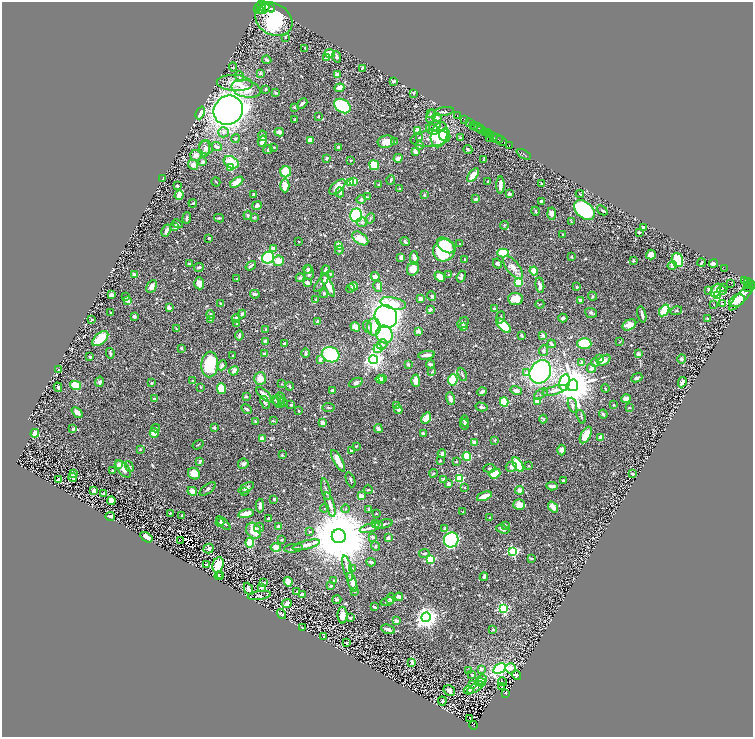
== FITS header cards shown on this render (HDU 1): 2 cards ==
NAXIS1  =                 1501
NAXIS2  =                 1470

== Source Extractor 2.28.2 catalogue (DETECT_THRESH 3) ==
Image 1501 x 1470 px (HDU 1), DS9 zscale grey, zoomed out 1/2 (1 PNG px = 2 x 2 image px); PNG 755 x 739 px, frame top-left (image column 1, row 1470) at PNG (2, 2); each listed source drawn as its Kron ellipse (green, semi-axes under 4 px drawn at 4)
Background 0.653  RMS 0.014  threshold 0.0426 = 3 sigma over >= 5 px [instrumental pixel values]
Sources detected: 781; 38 cannot appear on this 1/2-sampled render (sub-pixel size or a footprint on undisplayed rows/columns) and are neither listed nor drawn; of the other 743, the 500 brightest by FLUX_AUTO listed and drawn (243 fainter detections omitted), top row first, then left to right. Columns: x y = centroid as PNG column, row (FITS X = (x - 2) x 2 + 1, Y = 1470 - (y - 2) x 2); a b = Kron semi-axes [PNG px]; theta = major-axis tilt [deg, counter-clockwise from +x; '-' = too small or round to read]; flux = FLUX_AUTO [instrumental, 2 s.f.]
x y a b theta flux
262 5 5 3 - 1500
268 7 8 4 -29 1900
260 8 6 5 - 1300
264 9 6 2 43 830
274 19 20 15 -31 610
285 37 3 3 - 2.8
305 48 2 2 - 3
330 53 5 3 - 51
336 57 6 4 -70 6.1
327 58 3 3 - 18
267 60 4 3 - 5.9
233 67 4 3 - 2.2
362 68 3 2 - 4.8
260 73 3 3 - 5.5
337 75 3 3 - 20
240 76 5 3 - 5.5
393 81 3 2 - 6.4
235 83 18 8 -4 47
339 88 5 4 - 22
246 89 15 8 -14 48
266 89 3 3 - 3.1
276 93 4 3 - 3.7
413 93 4 2 - 2.6
302 103 6 3 41 6.9
342 106 9 6 -35 220
294 107 2 2 - 3.7
228 110 15 14 - 1900
444 111 10 3 11 6.7
200 113 6 4 68 23
431 113 4 2 - 2.4
457 115 2 1 - 51
318 116 3 2 - 2.6
431 116 7 4 66 5.2
437 117 5 3 - 14
295 120 3 2 - 5
465 120 3 1 - 30
469 123 3 2 - 25
473 125 2 1 - 78
435 126 6 5 - 22
475 126 2 1 - 65
478 128 4 2 - 210
432 129 6 5 - 16
418 130 4 3 - 16
482 130 4 2 - 350
223 132 5 5 - 8.2
279 132 5 3 - 19
486 132 2 2 - 220
488 133 2 1 - 100
444 134 6 5 - 36
439 135 13 8 76 140
489 135 3 2 - 230
263 136 5 3 - 5.2
493 136 2 2 - 140
490 137 2 1 - 61
420 138 3 3 - 2.9
430 138 20 8 5 31
461 138 3 3 - 8.4
497 138 6 2 -25 240
235 139 4 3 - 3.8
310 140 4 4 - 31
262 141 5 3 - 22
502 141 6 2 -35 120
386 142 8 6 9 34
394 142 4 3 - 2.7
419 146 4 3 - 3.3
509 146 3 2 - 48
206 147 7 6 - 10
217 147 5 3 - 9.1
274 147 2 2 - 2.3
339 147 4 3 - 3.5
205 149 8 5 87 9.4
468 149 4 3 - 3.4
268 150 4 3 - 3.9
415 151 4 3 - 13
524 154 8 3 -29 4.6
196 155 5 5 - 16
326 158 2 2 - 7.1
398 158 4 3 - 17
350 160 3 3 - 2.4
483 160 2 2 - 2.6
203 162 3 3 - 9.2
231 162 8 5 -32 55
193 165 5 5 - 15
374 165 5 4 - 78
231 167 3 3 - 41
286 172 6 5 - 87
473 175 8 4 51 33
163 178 2 1 - 2.2
391 180 5 2 - 3
216 182 5 2 - 2.3
237 182 7 3 34 46
353 182 3 3 - 28
488 182 2 2 - 6.6
350 183 4 4 - 46
379 184 3 3 - 2.3
541 184 2 2 - 2.8
500 185 8 3 90 25
177 186 3 3 - 3.8
285 186 6 4 89 29
337 187 10 5 43 29
400 189 2 2 - 5
340 192 5 3 - 4.5
253 194 4 3 - 5.7
509 194 4 3 - 6.8
580 194 4 2 - 2.2
179 195 5 3 - 41
424 195 3 3 - 3.6
367 197 3 3 - 2.3
476 199 3 3 - 8.5
361 200 5 3 - 9.7
541 201 3 3 - 6.3
193 203 4 2 - 2.4
257 206 5 4 - 9.8
584 210 12 8 -42 320
602 210 6 3 -40 4.2
536 211 4 3 - 4.1
551 214 6 4 -87 13
248 215 4 3 - 3.8
356 215 7 6 - 150
254 217 4 3 - 3.2
187 218 5 3 - 4.9
219 218 5 3 - 3.6
370 219 6 3 67 2.9
362 222 5 5 - 5.9
571 222 4 2 - 2.2
178 224 5 3 - 3.8
504 225 4 4 - 3.8
175 227 4 3 - 12
644 227 3 2 - 9
166 231 6 2 65 11
639 232 4 2 - 4
563 234 3 2 - 3.9
209 238 2 2 - 3.3
360 238 9 5 -35 36
299 241 2 2 - 2.4
405 242 5 3 - 4.9
460 244 3 2 - 2.2
339 245 4 3 - 30
446 245 10 6 -34 87
273 248 4 3 - 14
339 250 4 3 - 3
444 250 11 11 - 170
503 253 6 4 1 140
651 255 5 4 - 16
401 257 4 3 - 12
572 257 2 2 - 3.6
268 258 6 5 - 250
414 258 6 3 89 24
465 260 4 2 - 2.5
677 260 7 5 -71 100
278 261 5 5 - 42
633 261 3 2 - 4.6
497 263 5 4 - 6.9
701 263 4 3 - 2.9
189 264 2 2 - 13
714 264 4 3 - 12
251 266 6 2 37 5.5
672 266 5 3 - 9.5
199 267 5 3 - 7.9
513 267 14 6 -52 23
725 268 3 1 - 32
308 269 4 4 - 4.9
413 269 7 6 - 27
326 270 4 3 - 6.3
534 271 4 3 - 57
309 273 7 5 -84 12
330 274 4 3 - 2.5
134 275 3 2 - 18
449 275 2 2 - 5.2
375 276 4 4 - 9.9
440 277 6 4 -38 32
461 277 6 4 70 6.4
300 278 4 3 - 4.3
237 279 2 2 - 5.7
745 280 3 2 - 160
518 282 3 3 - 70
747 282 3 2 - 180
199 283 6 5 - 21
307 283 3 2 - 18
321 283 10 3 54 6.5
730 283 2 1 - 11
751 284 5 2 - 300
328 285 13 3 -63 40
540 285 8 3 -79 19
152 286 7 4 62 15
354 286 4 4 - 14
378 286 6 3 -77 7.9
748 286 3 1 - 160
577 287 3 2 - 3.5
723 287 4 3 - 6.8
351 288 4 2 - 2.3
748 288 4 3 - 320
709 290 4 3 - 9.9
716 290 7 5 66 28
722 290 4 3 - 3.3
255 294 5 3 - 7.4
324 294 4 3 - 3.2
111 295 4 3 - 8.7
431 296 5 4 - 6.8
593 296 4 4 - 3.7
717 296 3 3 - 180
125 297 4 3 - 3.1
742 297 18 5 47 66
316 299 4 4 - 3.3
420 299 3 3 - 10
515 299 7 6 - 34
580 300 3 3 - 9.4
128 301 4 3 - 22
737 301 8 6 29 36
220 303 3 2 - 2.3
393 303 13 6 -13 53
540 304 4 2 - 2.3
722 304 4 3 - 3.9
714 305 4 3 - 2.2
169 308 4 3 - 10
430 309 3 3 - 8.6
494 309 3 3 - 9.5
664 310 6 4 55 90
676 311 6 3 16 2.8
111 313 2 2 - 3.5
591 313 6 5 - 5.9
242 314 4 3 - 6.5
642 314 8 2 -76 8.9
211 315 5 2 - 5.6
134 316 3 2 - 6.7
386 317 12 11 - 1500
500 317 6 3 79 4.9
563 318 4 3 - 7.7
210 319 4 3 - 2.5
236 319 4 3 - 6.6
708 319 2 2 - 14
91 320 2 2 - 2.9
317 322 4 3 - 9.8
463 323 6 4 45 5.5
237 324 3 3 - 3.3
629 325 7 5 30 39
463 326 3 3 - 13
504 326 9 4 -44 80
355 327 5 4 - 20
368 327 6 4 -73 7.7
374 327 8 6 85 59
176 329 4 2 - 2.4
266 330 3 2 - 3.1
418 331 4 3 - 13
384 334 9 8 - 130
239 335 5 3 - 5.3
522 335 3 2 - 3.9
543 335 2 2 - 30
100 339 9 5 41 79
265 341 4 3 - 6.2
620 342 3 2 - 2.3
284 344 3 3 - 3
382 344 6 4 31 8.2
551 344 4 2 - 6.7
584 344 7 5 -2 110
181 348 3 2 - 4.4
378 349 4 4 - 33
543 351 5 4 - 8
110 353 5 3 - 3.7
306 353 5 3 - 5.6
264 354 4 2 - 3.1
638 354 3 3 - 8.3
331 355 9 7 -26 170
426 355 8 3 8 15
233 356 3 2 - 2.9
90 357 2 2 - 3.4
600 358 2 2 - 26
320 359 4 3 - 11
681 359 4 4 - 6.1
374 360 4 4 - 1100
604 360 7 4 35 17
581 363 4 4 - 8.7
595 363 4 3 - 3.5
210 364 13 8 87 150
408 364 3 3 - 5.2
430 364 4 3 - 8.2
222 365 5 3 - 6
591 368 4 4 - 5.1
59 370 3 2 - 2.9
234 371 5 4 - 14
432 372 3 3 - 2.8
526 372 4 3 - 5.9
540 372 12 10 57 500
462 374 7 3 -67 4.2
260 378 6 6 - 22
383 378 4 3 - 5.2
637 378 6 3 23 7.3
380 379 5 3 - 10
453 380 5 4 - 92
192 381 3 3 - 2.7
416 381 6 4 -88 27
100 382 5 4 - 6
565 382 8 5 77 150
682 382 5 3 - 13
152 383 2 2 - 3.2
356 383 7 4 23 7.3
282 384 3 3 - 2.5
75 385 5 4 - 91
573 385 6 5 - 9500
290 386 4 3 - 4.9
58 387 5 3 - 4
200 387 3 3 - 2.3
221 389 5 4 - 80
605 389 4 3 - 2.8
332 390 2 2 - 5.5
516 390 6 3 -17 17
554 390 13 4 16 15
482 392 5 3 - 9.1
541 394 8 3 31 4.3
264 395 10 4 -43 17
246 396 2 2 - 6.3
281 398 6 3 -65 4.5
154 399 2 2 - 3.2
451 399 6 4 -74 12
626 399 5 3 - 22
277 401 4 4 - 4
279 401 7 5 -51 6.7
537 401 4 4 - 39
265 402 7 4 -68 5.5
283 402 4 4 - 3.7
504 402 4 4 - 110
291 405 4 3 - 2.8
397 405 4 3 - 4
572 405 8 4 -70 7.4
614 405 3 2 - 3
481 407 6 3 -14 8.2
629 407 3 2 - 2.5
329 408 6 2 -7 3.5
246 409 5 3 - 6.3
398 410 4 3 - 11
299 411 3 2 - 3.5
77 412 6 3 -42 15
603 414 4 3 - 5
581 417 7 2 -71 2.8
426 418 6 3 61 31
543 419 4 3 - 3.3
273 421 4 2 - 2.5
465 421 5 3 - 4.7
255 422 3 2 - 4.7
322 422 3 3 - 17
464 424 5 4 - 4.1
214 427 2 2 - 8.7
156 428 4 3 - 2.9
73 429 2 2 - 15
378 429 4 3 - 9.5
35 433 4 3 - 45
154 433 4 4 - 23
423 434 4 2 - 4.7
586 435 9 5 60 60
601 438 3 3 - 26
262 439 3 3 - 27
495 440 3 3 - 2.5
475 442 3 3 - 15
198 445 6 2 32 2.8
356 446 3 2 - 2.6
141 449 2 2 - 5.9
561 450 5 4 - 14
351 451 3 2 - 8.6
442 454 4 3 - 11
282 455 2 2 - 4.5
467 456 4 4 - 100
440 460 2 2 - 3.4
200 461 3 2 - 4.5
338 461 12 3 -61 40
456 461 2 2 - 3.2
119 464 2 2 - 42
243 464 5 5 - 7.7
518 465 8 4 -58 87
129 466 6 2 -69 3.3
529 466 2 2 - 2.2
511 467 5 5 - 8.2
489 468 6 4 3 5.1
123 469 10 5 -51 16
112 470 2 2 - 2.7
73 473 3 2 - 3.1
433 473 4 3 - 2.3
495 473 6 5 - 60
194 474 6 5 - 36
633 474 3 3 - 5.4
73 477 4 3 - 8.3
58 479 3 3 - 13
459 479 3 3 - 160
351 480 8 3 -69 5.2
444 480 3 3 - 16
563 480 3 2 - 5.7
448 483 4 3 - 7.1
552 486 6 2 -4 17
464 487 3 2 - 2.3
246 488 8 4 29 7.5
208 489 9 3 39 4.9
326 489 11 3 -77 6.9
94 490 3 3 - 16
368 490 4 3 - 2.9
520 490 4 3 - 15
192 491 5 4 - 15
244 491 4 3 - 5.6
103 494 4 3 - 8.8
361 496 4 3 - 15
484 496 8 3 21 42
274 499 3 3 - 7.8
111 501 4 4 - 47
260 505 7 3 -87 11
330 505 13 4 -74 14
519 505 6 5 - 28
553 507 6 3 -51 27
324 508 4 3 - 3.1
345 509 4 3 - 2.8
369 509 3 2 - 2.6
463 512 2 2 - 2.3
170 513 3 2 - 3
246 514 8 4 12 31
376 514 2 2 - 2.3
110 516 5 2 - 6.1
182 516 4 3 - 3.4
269 518 3 2 - 7.7
490 518 4 3 - 3.5
220 522 4 3 - 4
223 523 9 3 -45 10
375 524 4 3 - 2.8
384 524 9 3 15 5.4
505 525 3 2 - 4.1
259 527 5 4 - 4.6
279 527 3 3 - 11
371 527 12 3 17 13
445 528 3 3 - 3.8
503 529 7 3 -20 11
254 531 8 7 - 49
310 532 4 3 - 3.6
339 536 7 7 - 36000
146 537 7 4 -34 21
373 537 3 3 - 6.4
388 538 2 2 - 13
180 540 2 1 - 2.5
282 540 2 2 - 3.1
451 540 7 7 - 500
250 543 5 4 - 44
306 545 14 4 14 15
375 546 5 3 - 3.3
276 547 5 4 - 23
209 548 5 4 - 8.4
293 548 9 3 8 5.1
513 551 3 3 - 310
424 553 5 3 - 4.3
531 558 4 2 - 3.3
431 559 3 3 - 190
371 562 5 3 - 7.9
206 565 2 2 - 4.1
218 565 8 5 71 110
347 568 13 3 -76 13
352 568 4 3 - 3
219 576 4 3 - 4.5
221 576 2 2 - 2.7
484 577 4 2 - 7.2
334 581 3 2 - 2.3
264 582 2 2 - 2.3
288 582 5 4 - 49
352 582 10 4 -71 19
331 586 4 3 - 4.3
262 587 3 2 - 3.5
248 589 6 3 -64 8.5
297 591 2 2 - 3.3
355 592 3 3 - 2.2
259 595 12 4 8 6.1
302 595 4 3 - 5.5
399 597 4 3 - 13
391 599 5 4 - 8.2
337 600 5 4 - 5.6
387 601 7 3 17 4
287 603 5 2 - 9.7
374 607 4 2 - 6.6
503 608 4 3 - 260
282 614 5 2 - 2.3
342 615 8 5 90 25
426 617 5 5 - 2200
350 618 4 3 - 4.7
396 621 4 3 - 7.9
302 628 2 2 - 3.4
388 629 7 2 -20 14
493 630 3 2 - 4.6
324 637 3 3 - 6
346 643 3 2 - 6.8
412 662 2 2 - 40
510 668 5 5 - 19
481 669 4 4 - 6.1
499 669 7 4 32 220
468 670 4 2 - 2.1
472 675 3 2 - 6
516 675 5 3 - 5.7
481 680 5 5 - 11
481 682 5 3 - 3.5
502 682 4 2 - 2.4
472 684 4 3 - 5.5
475 687 9 2 31 4.7
502 687 2 1 - 3.5
449 690 6 5 - 12
469 690 5 4 - 8.7
505 693 4 2 - 81
442 701 4 4 - 6.5
470 719 2 1 - 2.4
473 725 4 2 - 78
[243 fainter detections neither listed nor drawn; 38 sub-pixel or undisplayed-footprint detections neither listed nor drawn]